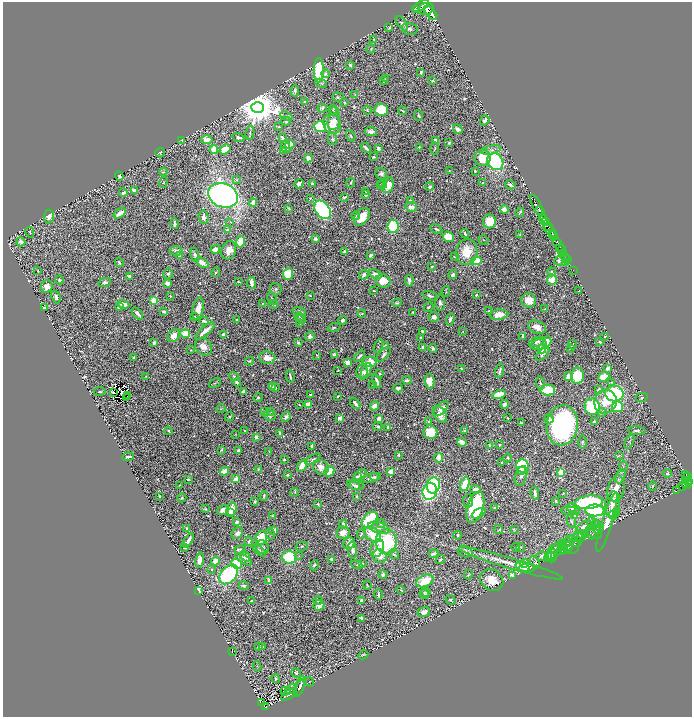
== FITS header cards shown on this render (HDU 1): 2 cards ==
NAXIS1  =                 1379
NAXIS2  =                 1430

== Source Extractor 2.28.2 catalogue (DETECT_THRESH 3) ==
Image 1379 x 1430 px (HDU 1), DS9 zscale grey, zoomed out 1/2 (1 PNG px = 2 x 2 image px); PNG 694 x 719 px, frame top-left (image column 2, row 1430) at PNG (3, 2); each listed source drawn as its Kron ellipse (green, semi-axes under 4 px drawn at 4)
Background 1.41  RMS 0.027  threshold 0.0823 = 3 sigma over >= 5 px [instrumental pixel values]
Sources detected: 861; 49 cannot appear on this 1/2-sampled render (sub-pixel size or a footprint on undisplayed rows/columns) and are neither listed nor drawn; of the other 812, the 500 brightest by FLUX_AUTO listed and drawn (312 fainter detections omitted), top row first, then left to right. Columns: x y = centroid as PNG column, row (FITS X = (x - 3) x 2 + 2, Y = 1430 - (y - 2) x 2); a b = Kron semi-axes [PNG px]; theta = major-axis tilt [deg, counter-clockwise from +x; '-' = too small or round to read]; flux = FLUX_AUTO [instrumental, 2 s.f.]
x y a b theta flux
421 6 9 4 30 3900
415 9 2 1 - 4300
426 9 8 6 21 6000
431 13 8 3 -52 2500
433 16 4 2 - 2100
402 23 8 4 -51 17
389 28 4 3 - 8.2
410 29 8 5 -15 17
374 39 3 3 - 4.5
371 49 4 3 - 6.1
350 65 4 3 - 12
319 70 12 5 88 410
421 72 3 2 - 13
325 74 4 4 - 18
385 79 4 3 - 5.5
383 81 4 3 - 7.5
432 81 3 2 - 7.4
321 83 6 3 -24 8.9
295 91 6 3 -90 13
355 95 2 2 - 5.7
338 97 6 4 -4 9.6
305 102 3 3 - 13
345 102 4 3 - 5.2
258 107 6 5 - 23000
322 108 4 3 - 12
333 110 5 3 - 4.6
367 110 4 3 - 6.2
381 110 6 6 - 230
334 111 5 3 - 5.6
402 111 4 2 - 6.4
286 116 6 3 -24 7.4
419 116 6 2 -67 8.5
485 120 5 3 - 16
286 121 5 4 - 11
334 122 8 6 78 58
332 124 10 8 -64 97
279 127 3 2 - 4.4
320 127 6 5 - 350
458 129 5 3 - 28
371 132 6 4 -7 28
250 133 7 2 81 8.1
351 136 6 3 -62 7.8
238 137 6 4 -16 24
282 137 4 3 - 15
332 139 6 4 -75 12
182 140 4 2 - 9.9
207 140 6 4 2 48
436 140 4 3 - 25
449 143 3 2 - 8.1
290 144 5 3 - 78
286 147 6 4 -68 24
419 147 2 2 - 7
366 148 6 2 -43 16
378 148 3 3 - 22
435 148 6 2 -89 6.4
225 149 6 3 35 100
214 150 4 3 - 150
283 150 4 3 - 8.2
491 150 10 4 14 22
160 153 5 4 - 7.4
374 157 2 2 - 7.8
308 158 4 3 - 56
483 158 8 8 - 120
495 162 9 7 -54 600
449 171 3 2 - 4.6
475 171 2 2 - 7.9
163 172 4 2 - 6
381 174 6 5 - 16
119 176 4 3 - 12
237 180 4 3 - 6.1
163 183 5 4 - 6
312 183 3 3 - 14
350 183 5 3 - 6.7
483 183 3 2 - 12
299 184 5 4 - 22
381 184 3 3 - 4.7
383 184 4 2 - 5.1
388 185 8 5 67 88
510 185 5 3 - 16
430 187 4 3 - 16
134 190 2 2 - 48
366 191 2 2 - 12
123 193 4 2 - 25
223 195 15 11 -20 3100
366 195 4 3 - 13
345 197 4 2 - 8.4
310 198 3 3 - 5.9
410 200 3 2 - 6
253 203 4 3 - 24
537 205 11 2 -63 1700
411 207 6 4 -8 30
288 208 3 2 - 6.5
504 209 4 4 - 39
322 210 10 7 -54 1200
540 211 5 2 - 1700
520 212 5 2 - 6.1
120 213 7 3 32 68
355 216 4 2 - 4.5
49 217 7 5 85 36
203 217 7 5 -84 21
362 217 10 6 52 110
542 217 3 2 - 280
544 219 2 1 - 330
489 221 7 6 - 140
230 222 4 4 - 6.6
546 222 3 2 - 750
174 224 5 2 - 15
393 226 6 5 - 320
549 226 4 2 - 460
436 229 6 3 -27 11
227 230 4 3 - 14
550 230 8 3 -42 1100
30 232 5 3 - 7.3
465 233 4 2 - 17
552 234 2 1 - 790
520 235 3 2 - 5.7
553 236 5 2 - 2500
448 237 6 5 - 130
315 239 4 3 - 22
483 240 5 2 - 4.6
557 241 2 1 - 590
21 242 4 4 - 21
240 242 6 4 78 110
559 245 8 3 -56 1700
215 249 5 3 - 64
229 250 9 7 69 60
562 250 4 3 - 410
176 251 6 4 -4 19
345 251 3 3 - 13
467 252 13 10 81 140
564 254 2 1 - 300
195 255 7 4 -76 15
371 255 4 2 - 9.7
179 256 3 3 - 6
454 257 3 2 - 6.1
566 258 2 1 - 26
567 259 2 1 - 16
476 261 5 4 - 210
559 261 5 3 - 19
119 262 5 3 - 10
202 263 7 4 -34 47
565 263 2 2 - 34
432 266 4 3 - 7.5
38 270 2 2 - 4.9
573 271 2 1 - 14
216 272 5 3 - 7.3
552 272 4 3 - 6.5
168 274 5 5 - 14
288 274 6 5 - 170
375 274 6 4 -28 32
364 275 5 4 - 21
453 275 4 3 - 23
129 276 2 2 - 14
59 280 4 3 - 7.3
552 280 5 5 - 57
383 281 7 6 - 110
409 281 6 2 -85 14
105 282 6 4 13 18
238 282 3 2 - 5.3
168 283 4 3 - 38
251 283 6 3 -81 27
47 287 6 6 - 55
276 289 6 6 - 16
374 291 2 2 - 4.8
579 291 3 2 - 4.7
446 292 5 3 - 5.6
476 295 3 2 - 5.7
170 296 2 2 - 6
310 296 4 2 - 4.9
430 296 7 3 -18 15
56 297 6 3 -66 24
272 298 6 3 -58 6.1
154 300 3 3 - 270
529 300 7 7 - 78
263 303 3 2 - 4.7
397 303 5 3 - 8.1
440 303 8 5 -82 20
123 304 6 4 -17 57
273 304 5 3 - 9.7
119 307 3 3 - 7.6
428 307 5 3 - 6.9
44 308 4 2 - 5
198 309 11 5 78 62
545 309 3 2 - 4.9
164 311 3 2 - 13
299 311 7 2 -16 10
489 311 4 3 - 11
413 312 2 2 - 6.1
137 314 7 3 -47 25
362 314 4 3 - 7.9
499 315 9 5 5 84
194 317 3 2 - 11
299 317 5 3 - 5.4
434 317 5 5 - 18
301 319 5 3 - 5.1
450 319 6 3 76 17
236 320 2 2 - 5.6
342 320 4 3 - 14
204 321 5 3 - 18
300 323 2 2 - 7.2
537 327 9 6 -21 56
334 328 7 3 21 7.6
205 331 12 3 41 53
422 331 4 2 - 9.6
463 331 3 2 - 4.7
185 334 5 4 - 120
223 335 3 3 - 38
174 336 7 5 45 62
310 336 5 4 - 19
523 336 4 2 - 21
605 336 2 2 - 4.5
420 337 2 2 - 11
537 342 8 4 21 14
547 342 6 4 72 44
600 342 3 2 - 5.9
154 343 3 3 - 19
298 343 4 3 - 8
538 344 8 5 16 18
572 345 4 3 - 8.7
378 346 7 2 68 5.3
385 346 2 2 - 47
203 347 9 7 -46 46
423 347 3 2 - 31
433 348 4 3 - 13
570 348 4 2 - 4.9
542 349 5 4 - 140
191 350 2 2 - 4.7
334 354 4 3 - 11
384 354 9 4 49 17
543 354 8 3 44 16
317 355 4 3 - 4.4
359 356 7 2 45 11
133 358 3 2 - 7.5
267 358 8 6 -9 72
249 361 4 3 - 11
370 362 7 5 10 96
348 363 4 4 - 57
461 368 2 2 - 4.9
608 368 4 3 - 41
338 370 2 2 - 5.6
366 371 9 3 64 57
500 371 7 3 74 15
362 372 7 5 77 23
380 373 3 2 - 6.6
146 376 4 2 - 5.1
234 376 5 3 - 11
290 376 6 2 -77 14
568 376 4 3 - 36
577 376 8 6 80 170
604 377 6 4 22 120
407 380 4 2 - 13
377 381 7 2 -73 33
430 381 7 5 -83 85
237 382 4 3 - 21
612 382 4 3 - 5.9
215 383 6 3 24 6.3
540 383 7 3 -82 10
373 384 2 2 - 8.7
272 387 3 2 - 9.3
275 388 3 2 - 7.2
398 388 4 3 - 15
599 389 4 3 - 21
548 390 7 5 -2 210
100 391 6 2 9 6.6
113 392 2 2 - 6.6
244 392 4 3 - 23
499 394 6 3 15 140
614 394 9 8 - 480
128 395 2 1 - 5.4
311 395 4 3 - 9
338 396 3 2 - 7.4
642 397 6 3 12 6.6
126 398 3 1 - 9.8
258 398 4 3 - 7.8
605 402 12 11 - 100
355 403 6 3 -51 17
505 404 4 3 - 18
299 405 2 2 - 11
308 405 4 3 - 66
374 406 5 3 - 43
592 407 8 7 - 320
618 407 5 5 - 330
221 409 5 3 - 5.5
441 409 9 5 45 33
264 411 4 3 - 5.3
271 411 3 3 - 4.7
602 412 4 2 - 5
440 414 9 6 -54 51
270 415 6 5 - 21
230 417 5 3 - 6.3
286 417 5 3 - 18
340 418 3 3 - 47
507 418 4 2 - 5.4
379 419 3 3 - 49
549 419 5 4 - 22
429 422 4 3 - 7.6
594 422 3 3 - 7.4
521 423 3 2 - 9.5
562 425 20 15 81 1200
378 426 4 2 - 10
388 427 3 2 - 7.5
168 431 4 3 - 5.8
245 431 3 2 - 15
465 431 3 3 - 11
637 431 9 3 -3 14
430 432 7 7 - 170
280 433 4 3 - 12
235 434 2 2 - 5.3
256 437 3 3 - 27
462 442 5 3 - 66
582 442 6 3 -89 7.8
629 442 8 4 65 11
489 445 3 3 - 9.5
500 445 2 2 - 9.8
312 446 3 2 - 29
221 450 3 2 - 6.7
239 450 4 3 - 18
269 451 3 2 - 4.8
399 455 3 3 - 8.5
619 455 4 3 - 4.8
128 457 6 3 8 18
439 458 4 3 - 89
508 458 4 3 - 9
284 459 3 2 - 8.5
313 459 8 4 30 13
501 463 3 2 - 4.5
302 465 7 4 56 96
522 466 6 6 - 390
623 466 5 2 - 5.6
321 467 8 7 - 45
258 469 4 3 - 7.9
521 470 2 2 - 25
224 471 4 3 - 71
329 471 5 5 - 150
391 472 3 3 - 63
561 472 4 3 - 230
667 473 4 3 - 11
686 474 4 2 - 230
287 475 3 3 - 9.5
360 475 7 4 36 24
357 476 4 3 - 8.2
521 476 10 6 72 35
620 476 7 4 67 14
374 477 4 4 - 9.1
687 477 2 2 - 130
371 478 10 4 14 22
188 479 3 2 - 8.5
236 479 4 3 - 39
685 481 4 3 - 330
689 481 3 3 - 550
465 484 7 3 70 180
687 484 5 3 - 630
180 485 2 2 - 5.1
354 485 7 3 -25 11
433 485 8 6 77 840
356 486 7 4 -4 16
652 486 5 2 - 4.5
683 486 5 3 - 380
616 488 13 8 75 74
476 489 5 3 - 37
430 491 8 7 - 910
676 491 3 1 - 13
295 492 4 3 - 4.6
535 493 7 3 -83 27
563 493 2 2 - 6.5
159 496 2 2 - 5.1
264 496 5 2 - 8.1
356 496 3 3 - 7.7
182 498 4 4 - 9.2
255 501 4 3 - 7.3
468 501 7 5 81 15
556 501 2 2 - 5.3
589 502 14 6 5 730
318 504 3 2 - 5.8
612 504 13 7 79 52
475 507 16 8 73 500
495 508 3 2 - 6.2
571 508 5 3 - 16
205 509 4 3 - 5.2
231 509 7 4 78 76
223 510 6 4 35 29
595 510 9 6 -1 720
571 511 9 3 -2 10
616 512 4 2 - 4.9
231 513 4 3 - 15
478 513 7 3 30 57
613 515 4 2 - 5.6
273 516 3 2 - 6.1
574 516 4 3 - 15
370 520 9 6 48 350
237 522 4 3 - 25
571 522 7 3 -68 13
591 522 4 3 - 7.7
607 522 31 5 73 140
343 524 4 3 - 19
381 524 4 3 - 8.4
595 524 4 3 - 5.3
584 526 8 5 26 39
379 528 11 5 -17 33
599 528 5 2 - 5.2
187 529 4 2 - 20
499 529 5 4 - 5.8
514 529 3 2 - 5
274 530 4 3 - 19
237 533 6 5 - 29
343 533 7 6 - 48
594 533 8 4 -31 10
270 534 6 4 -87 9.1
361 534 5 3 - 6.7
373 534 10 6 -40 160
591 534 5 2 - 5
457 535 4 3 - 8.3
583 535 4 4 - 8.5
580 536 6 5 - 14
577 537 6 3 22 7.6
261 538 7 5 80 150
188 540 8 2 53 28
249 541 5 3 - 11
386 542 12 10 -89 510
567 542 5 3 - 6.7
577 542 5 2 - 6.1
349 543 6 5 - 47
571 545 9 8 - 23
302 546 6 3 14 6.8
562 546 5 2 - 5
568 546 5 3 - 5.7
185 547 3 2 - 24
262 547 7 6 - 21
516 547 4 3 - 5.1
521 547 4 4 - 6.8
377 548 9 6 69 57
555 548 7 4 19 17
565 548 7 6 - 14
240 549 5 4 - 13
259 550 8 3 -43 13
352 550 8 4 -82 30
562 550 6 3 24 7.7
465 552 7 5 -18 14
554 552 13 5 47 25
394 554 6 3 -32 8.9
434 554 5 2 - 20
245 556 6 4 -52 29
299 556 3 3 - 5.1
380 556 7 6 - 78
541 556 5 4 - 19
552 556 7 4 86 7.6
289 557 7 6 - 370
548 557 3 3 - 5.1
550 557 5 3 - 4.6
244 559 9 3 -31 38
200 560 8 4 81 52
332 560 4 3 - 20
440 560 5 3 - 9.1
215 561 4 4 - 51
535 562 7 3 -63 6
511 563 54 5 -16 120
524 563 4 4 - 55
237 564 6 4 -28 190
362 564 4 3 - 9.9
314 565 5 4 - 9.9
357 565 6 3 -20 8.7
523 567 7 4 -19 44
527 568 8 4 2 50
211 569 2 2 - 15
229 574 11 7 49 610
383 575 4 3 - 18
468 575 5 3 - 4.7
513 575 4 3 - 57
492 580 12 10 -33 120
269 581 3 2 - 31
425 581 9 6 25 170
367 585 4 2 - 6
244 586 5 3 - 12
198 590 3 2 - 190
401 590 4 3 - 6
426 592 5 4 - 12
378 594 5 2 - 8.8
424 594 5 4 - 8.3
451 600 5 4 - 9.1
251 601 3 2 - 11
318 601 5 3 - 5.2
361 601 3 2 - 22
319 605 5 5 - 51
424 612 6 5 - 40
362 618 3 2 - 35
259 647 3 2 - 13
263 647 4 3 - 6.8
232 652 2 1 - 6.4
363 655 5 2 - 7
257 666 5 3 - 4.7
296 673 5 3 - 10
275 678 5 3 - 8.3
310 682 5 3 - 5.4
300 686 10 4 75 14
299 688 9 3 65 10
291 689 5 4 - 13
286 691 5 3 - 6.4
289 694 9 3 32 9.3
261 703 4 3 - 100
265 707 3 3 - 100
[312 fainter detections neither listed nor drawn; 49 sub-pixel or undisplayed-footprint detections neither listed nor drawn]